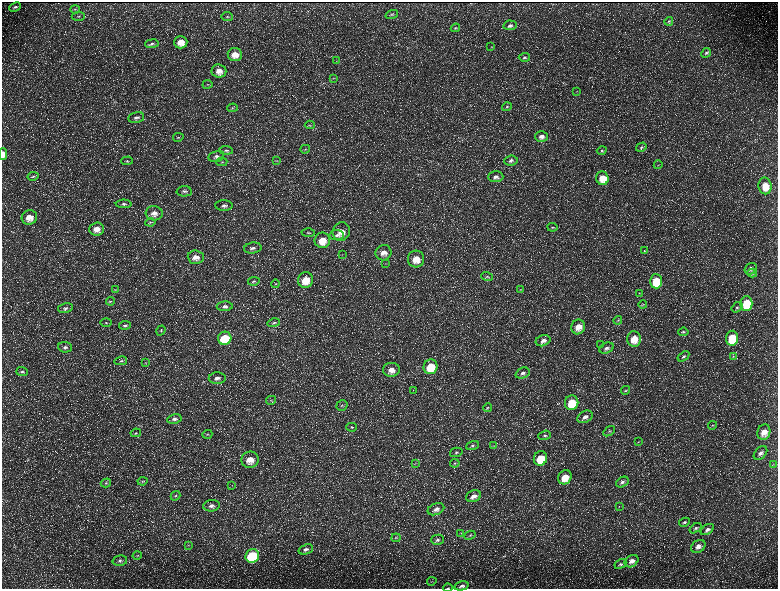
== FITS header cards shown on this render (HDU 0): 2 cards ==
NAXIS1  =                 1552 / length of data axis 1
NAXIS2  =                 1173 / length of data axis 2

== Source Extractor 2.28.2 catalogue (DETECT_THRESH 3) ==
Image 1552 x 1173 px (HDU 0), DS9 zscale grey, zoomed out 1/2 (1 PNG px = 2 x 2 image px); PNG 780 x 591 px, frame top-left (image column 1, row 1173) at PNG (2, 2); each listed source drawn as its Kron ellipse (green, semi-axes under 4 px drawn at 4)
Background 223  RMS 10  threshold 30.2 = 3 sigma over >= 5 px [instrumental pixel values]
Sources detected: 183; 32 cannot appear on this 1/2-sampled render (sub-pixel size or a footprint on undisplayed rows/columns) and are neither listed nor drawn; the other 151 listed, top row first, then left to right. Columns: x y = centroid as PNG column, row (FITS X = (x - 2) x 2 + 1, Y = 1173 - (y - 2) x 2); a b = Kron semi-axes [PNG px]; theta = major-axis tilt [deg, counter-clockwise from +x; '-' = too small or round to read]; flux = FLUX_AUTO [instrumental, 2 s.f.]
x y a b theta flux
15 7 6 3 26 3900
75 9 5 3 - 2300
392 15 6 3 16 2800
78 16 6 3 4 2100
227 16 5 4 - 3200
669 21 5 3 - 2600
510 25 7 5 11 6100
455 28 5 4 - 2700
181 42 7 6 - 24000
152 44 7 4 6 4300
491 47 3 3 - 1100
706 53 5 4 - 3800
235 54 7 6 - 23000
524 57 6 4 2 3700
337 61 3 3 - 1500
219 71 7 6 - 16000
333 79 4 3 - 1600
207 84 5 3 - 2500
576 91 3 2 - 850
507 107 5 3 - 2700
232 108 5 4 - 2500
136 118 8 5 11 7100
310 125 5 3 - 2100
541 136 6 5 - 10000
178 137 5 4 - 2700
641 147 5 4 - 3200
305 149 5 3 - 2000
226 150 7 4 -4 4400
602 150 5 3 - 2600
3 154 6 3 -88 16000
216 156 8 5 14 7000
511 160 7 5 7 5900
127 161 5 3 - 2800
277 161 3 3 - 1700
222 162 5 4 - 3000
658 165 4 1 - 780
33 176 5 3 - 2600
496 177 7 5 2 9300
602 178 7 6 - 33000
765 186 8 6 -79 39000
184 191 7 5 1 6000
124 204 8 4 0 5000
224 206 9 5 -2 7700
154 213 8 7 - 15000
29 217 8 7 - 22000
150 222 5 3 - 2100
552 227 5 3 - 2500
97 229 7 6 - 19000
341 232 9 8 - 24000
308 233 7 4 0 3300
336 235 7 5 8 6000
322 240 8 7 - 34000
253 248 9 5 9 8500
644 251 3 3 - 1700
384 253 8 7 - 18000
342 254 3 2 - 1100
196 257 8 6 -4 17000
416 259 8 8 - 32000
385 263 2 2 - 970
751 269 6 5 - 7800
752 273 5 4 - 3500
487 277 6 4 -19 3700
306 280 8 7 - 43000
254 281 6 3 9 3000
656 281 7 6 - 66000
276 284 4 3 - 1600
520 289 4 3 - 1600
115 290 4 3 - 1700
639 293 4 3 - 1600
110 301 4 3 - 2200
746 303 7 6 - 89000
643 304 4 3 - 1700
225 306 8 5 1 7500
737 307 6 4 37 4200
65 308 7 4 10 5200
618 320 4 3 - 2000
106 323 6 3 0 2600
274 323 6 3 14 3600
125 325 6 4 6 4500
578 327 7 6 - 24000
161 330 5 3 - 2800
683 332 5 4 - 3200
225 338 7 6 - 91000
732 338 7 6 - 74000
634 339 8 6 -89 33000
543 341 7 5 21 10000
600 345 3 2 - 1000
65 347 7 5 -7 6300
607 348 7 5 25 7400
683 356 6 4 34 4700
733 356 4 3 - 1600
121 361 6 3 12 3400
145 363 3 3 - 1600
431 367 7 7 - 64000
391 370 8 7 - 18000
22 372 6 4 -1 4500
523 373 7 5 22 7900
217 378 8 5 2 10000
413 390 2 1 - 450
626 390 4 4 - 2300
271 400 5 3 - 2600
572 403 7 6 - 53000
342 405 6 5 - 3800
487 408 4 4 - 2500
585 417 8 5 30 11000
174 419 7 4 10 6300
712 425 4 3 - 2200
352 427 5 4 - 3000
609 431 6 3 33 3200
764 432 8 6 70 22000
136 433 5 3 - 2400
207 434 5 4 - 2800
544 435 6 4 19 4300
638 442 3 3 - 1500
472 446 7 4 21 4400
494 446 3 2 - 1100
456 452 6 4 15 4500
760 453 8 5 46 9000
540 458 7 6 - 53000
250 460 8 8 - 26000
455 463 5 3 - 2600
415 464 4 3 - 2300
773 464 3 3 - 1300
565 477 7 6 - 32000
143 481 5 4 - 2400
622 482 7 5 33 6800
106 483 5 4 - 3000
232 485 3 2 - 1100
176 496 5 4 - 3200
474 496 8 5 19 13000
211 506 8 5 6 8900
619 506 3 2 - 1100
436 509 8 5 23 11000
684 522 6 4 28 3900
695 528 6 4 36 4500
707 529 7 4 34 6900
461 533 3 3 - 1300
470 535 6 4 28 3500
396 538 4 3 - 2200
438 540 6 5 - 5700
188 545 3 2 - 1300
698 546 8 6 35 12000
306 549 7 5 21 6600
137 555 4 3 - 1500
252 556 7 6 - 160000
120 561 7 5 13 5700
632 561 7 5 35 13000
620 564 6 4 31 3700
432 581 5 2 - 1500
462 586 7 4 14 6800
448 588 5 2 - 1400
At the frame edge (FLAGS 8, measured only in part): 2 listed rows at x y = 3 154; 448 588
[32 sub-pixel or undisplayed-footprint detections neither listed nor drawn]